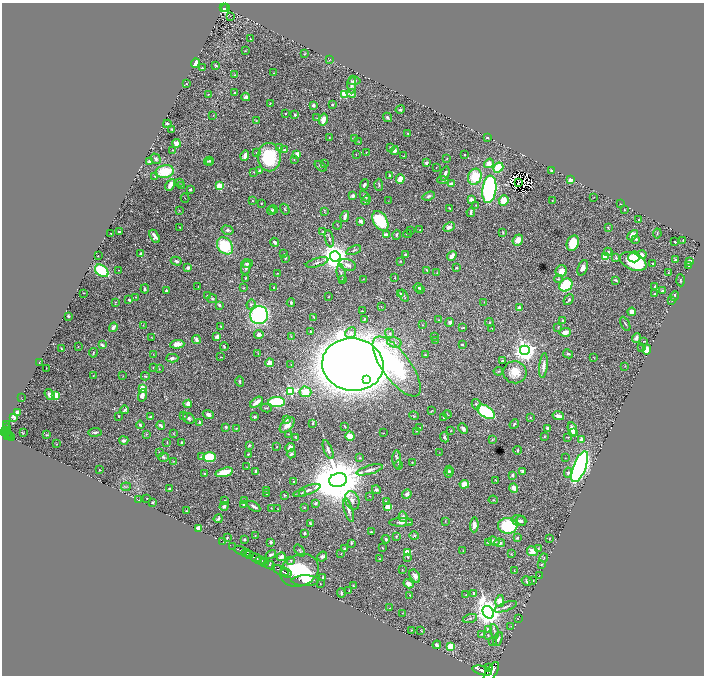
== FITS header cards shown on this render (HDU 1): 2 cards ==
NAXIS1  =                 1404
NAXIS2  =                 1347

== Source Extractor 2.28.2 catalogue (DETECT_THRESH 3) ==
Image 1404 x 1347 px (HDU 1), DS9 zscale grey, zoomed out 1/2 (1 PNG px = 2 x 2 image px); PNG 706 x 678 px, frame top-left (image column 1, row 1346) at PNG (2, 3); each listed source drawn as its Kron ellipse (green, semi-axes under 4 px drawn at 4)
Background 1.11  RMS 0.015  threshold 0.0459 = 3 sigma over >= 5 px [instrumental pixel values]
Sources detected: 573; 35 cannot appear on this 1/2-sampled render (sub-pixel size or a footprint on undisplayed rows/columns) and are neither listed nor drawn; of the other 538, the 500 brightest by FLUX_AUTO listed and drawn (38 fainter detections omitted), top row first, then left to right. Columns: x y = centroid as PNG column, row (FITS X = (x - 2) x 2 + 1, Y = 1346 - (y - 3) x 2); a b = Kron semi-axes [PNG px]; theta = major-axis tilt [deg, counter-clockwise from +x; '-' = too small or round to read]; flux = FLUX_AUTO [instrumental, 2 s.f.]
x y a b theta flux
223 8 2 2 - 140
226 8 4 3 - 310
230 16 2 1 - 4.6
251 39 2 1 - 1.9
245 51 3 2 - 1.3
304 54 2 2 - 2.3
329 60 3 2 - 1.3
195 63 4 3 - 40
216 65 3 2 - 4.2
202 68 2 2 - 3
274 73 2 2 - 1.6
235 75 4 2 - 1.8
354 81 6 4 5 9.9
186 84 3 2 - 1.7
352 85 9 4 88 11
235 93 2 2 - 3
351 93 5 4 - 14
208 94 2 1 - 1.2
345 94 3 3 - 120
246 97 4 4 - 9.9
270 103 2 2 - 1.4
332 104 3 3 - 3.9
313 105 3 3 - 13
400 109 4 3 - 5.1
285 113 2 2 - 5.6
213 115 2 2 - 1.6
295 115 3 3 - 4.1
387 117 5 3 - 5.3
317 118 3 2 - 1.4
323 120 6 3 75 26
256 121 3 2 - 1.6
167 124 4 2 - 4.8
172 129 2 2 - 2.7
408 134 2 2 - 2.7
329 137 2 2 - 2.2
487 137 3 2 - 7.3
354 139 4 3 - 3.6
358 142 3 2 - 1.5
177 143 4 4 - 25
279 148 4 3 - 3.5
391 148 3 3 - 7.2
172 150 3 2 - 1.3
284 150 2 2 - 10
395 151 4 4 - 14
257 152 3 2 - 3.7
366 152 3 2 - 1.8
297 154 3 3 - 19
356 155 2 1 - 1.4
464 155 2 2 - 2.5
245 156 5 3 - 23
404 156 3 2 - 1.5
269 157 14 11 -89 180
156 159 5 4 - 8.9
294 159 3 2 - 1.6
447 159 3 3 - 1.7
150 161 4 3 - 12
209 161 5 3 - 5
209 163 2 1 - 1.6
324 163 4 2 - 1.8
426 163 3 3 - 11
489 163 5 4 - 21
321 166 7 3 -38 4.8
436 167 2 1 - 1.2
498 168 5 4 - 91
260 171 3 3 - 12
552 171 3 2 - 4.1
165 172 9 6 10 110
254 172 3 2 - 1.7
445 173 7 4 75 11
155 176 3 3 - 2.6
390 176 4 2 - 7
475 177 8 6 69 99
400 179 5 3 - 36
443 180 6 3 -5 3.5
570 180 3 2 - 34
179 182 3 2 - 1.7
519 182 2 1 - 1.7
451 184 4 4 - 9.6
170 185 6 3 63 18
182 185 4 2 - 1.4
364 185 5 3 - 8.5
379 185 6 2 -88 3.1
219 186 3 3 - 140
190 189 3 3 - 4.1
489 189 14 7 83 890
353 196 3 3 - 10
365 196 6 3 -45 7.7
429 196 6 4 20 7.1
594 197 2 1 - 1.2
185 198 4 2 - 1.9
471 199 3 3 - 19
252 200 3 2 - 1.7
366 200 5 4 - 6
388 200 2 2 - 1
504 200 5 5 - 44
552 200 2 1 - 1.7
261 204 2 2 - 1.9
621 204 2 1 - 1
476 205 3 3 - 2.5
450 208 3 2 - 3.4
273 209 4 3 - 4.1
285 209 6 3 -58 3.8
179 210 3 2 - 1.1
624 210 2 1 - 1.3
271 211 4 4 - 6.6
324 212 3 3 - 2.3
471 212 4 2 - 6.3
345 217 5 3 - 15
639 220 3 2 - 3.9
360 221 3 2 - 12
380 221 11 7 -60 180
337 225 4 2 - 1.3
180 227 2 2 - 1.4
449 227 6 4 26 12
608 228 3 2 - 1.8
420 229 3 2 - 1.4
227 230 6 4 -16 8.4
410 231 2 2 - 2.6
119 232 2 2 - 10
323 232 3 3 - 2.6
110 233 2 1 - 1.6
503 233 3 2 - 2.9
657 233 5 2 - 2.2
407 234 4 2 - 1.9
386 235 4 3 - 17
396 235 5 3 - 4.8
632 235 6 4 46 28
155 236 7 4 -58 16
329 239 9 3 -77 5.4
636 239 3 3 - 4.8
518 240 5 5 - 31
683 240 2 1 - 1.1
275 242 5 3 - 7.9
675 242 2 2 - 3.9
573 243 8 6 67 72
225 246 9 7 -52 150
354 250 8 3 22 4.9
608 252 4 3 - 3.7
141 253 3 3 - 5.1
283 254 2 2 - 1.3
406 255 3 3 - 4.2
642 255 4 4 - 20
98 256 2 2 - 1.4
335 256 5 5 - 4900
452 256 5 3 - 20
606 257 3 3 - 110
616 257 4 3 - 5
634 257 5 5 - 24
285 258 2 2 - 3.4
675 260 3 2 - 9
176 261 5 3 - 6
400 261 3 3 - 2.7
689 261 4 3 - 6.4
317 262 11 3 16 7.3
633 262 14 8 -24 200
247 263 6 4 4 5.2
653 263 3 2 - 3.4
347 265 9 5 -16 14
688 266 3 3 - 2.8
188 267 4 3 - 9.8
246 267 7 4 74 9.1
456 268 4 3 - 3.4
583 268 8 5 69 15
119 270 3 2 - 1.4
427 270 4 2 - 4
102 271 8 5 -39 170
561 271 6 5 - 31
668 272 3 2 - 1.8
278 273 2 2 - 2.1
341 273 9 3 -81 6.1
437 273 4 2 - 2.2
245 278 2 2 - 1.6
395 278 3 2 - 1.8
342 279 3 2 - 1.9
363 279 3 2 - 1.7
558 279 4 4 - 3.4
615 280 4 2 - 4.6
681 280 6 3 -87 3.5
566 285 7 6 - 130
198 287 3 2 - 1.6
274 287 2 1 - 1.8
418 287 4 3 - 4.4
655 287 3 2 - 4.7
244 288 2 2 - 1.8
145 289 4 3 - 6.4
420 289 3 2 - 4.5
166 291 2 2 - 6.6
662 291 3 2 - 3.8
83 293 2 1 - 1.2
401 294 3 2 - 5.2
655 294 3 2 - 3.8
207 295 2 2 - 2.8
404 296 6 2 -56 4.1
674 296 5 2 - 3.6
135 297 2 2 - 1.2
328 297 2 1 - 1.5
212 299 5 4 - 5
129 300 2 2 - 5.7
569 300 6 3 49 5.5
671 301 3 1 - 1.2
115 302 3 3 - 2.2
484 302 3 2 - 1.1
291 303 4 3 - 4.5
251 304 5 4 - 5.6
219 305 2 2 - 11
381 306 3 2 - 1.4
519 308 3 2 - 23
362 311 3 2 - 1.9
632 312 4 4 - 22
259 315 9 9 - 500
68 316 2 2 - 13
314 317 4 2 - 2.4
364 319 3 3 - 3
439 320 2 2 - 1.3
562 320 2 2 - 8.4
450 322 4 3 - 8.7
489 322 4 3 - 3
625 324 7 3 -62 5.2
143 325 3 2 - 1.3
422 325 2 1 - 1.6
221 326 3 2 - 1.9
113 327 5 3 - 16
558 327 3 3 - 2.3
462 328 3 1 - 2.9
492 328 3 2 - 1.4
310 331 2 2 - 8
565 332 6 4 3 19
351 333 6 5 - 9.3
389 333 4 4 - 5.1
259 334 5 4 - 17
291 336 3 2 - 2
152 337 3 2 - 1.2
217 337 3 3 - 16
435 337 2 2 - 1.8
636 338 5 4 - 9.4
196 340 4 3 - 12
436 340 2 2 - 1.4
644 341 3 2 - 2
394 342 7 5 -15 12
177 344 7 4 5 34
462 344 2 2 - 8.6
102 345 4 2 - 9.8
78 347 2 1 - 1.4
224 347 4 3 - 4.1
642 348 2 2 - 1.1
62 349 3 2 - 2.7
525 350 5 4 - 2400
647 350 5 4 - 26
93 353 4 3 - 3.4
258 353 3 2 - 1.2
568 354 5 4 - 6.4
153 355 3 2 - 2.2
425 355 2 2 - 2.6
221 357 4 2 - 1.5
172 358 6 3 2 8.9
594 358 2 1 - 1.2
502 360 3 2 - 2.7
39 363 4 2 - 1.4
270 363 4 4 - 19
353 364 31 26 -8 10000
291 365 2 1 - 1.1
543 365 12 3 83 18
625 366 3 2 - 1.3
397 367 36 14 -54 480
46 368 2 1 - 1.1
153 368 3 3 - 2
159 369 3 2 - 1.5
498 371 5 3 - 3
515 372 11 11 - 46
93 376 2 1 - 1.4
123 376 3 2 - 1.3
145 376 4 3 - 5.2
367 379 3 3 - 630
240 382 5 3 - 5
143 388 4 3 - 59
290 391 4 3 - 280
305 392 6 5 - 62
49 394 6 4 -55 15
56 395 3 3 - 110
142 395 6 4 74 18
22 398 3 1 - 1.4
256 402 7 3 36 30
277 402 8 5 1 220
188 404 4 4 - 20
476 404 5 4 - 6.2
266 408 5 2 - 3.1
125 410 4 2 - 6.8
431 411 3 2 - 2.3
17 412 3 2 - 21
486 412 10 5 -33 290
208 414 5 4 - 13
447 414 4 2 - 1.9
119 416 3 2 - 3.3
183 416 3 2 - 2
414 416 4 2 - 1.8
558 416 6 3 -13 16
14 417 4 3 - 8
151 417 3 2 - 4.6
255 417 4 3 - 4.4
444 417 4 2 - 3.9
530 417 3 2 - 2.5
189 418 6 5 - 7.6
286 419 4 3 - 4.7
199 422 3 3 - 4.3
312 423 3 2 - 4.1
514 424 5 3 - 4.5
7 425 4 2 - 140
140 425 4 2 - 3.3
161 425 4 2 - 8.5
287 425 9 5 48 22
345 426 3 1 - 2.4
226 427 4 3 - 4.3
6 428 3 2 - 200
236 428 2 2 - 2.8
419 428 3 2 - 2
463 428 6 3 -52 8.7
547 428 3 3 - 6.4
572 429 7 4 -73 33
6 430 3 2 - 150
451 430 3 2 - 1.6
416 431 2 1 - 1.5
3 432 4 2 - 590
95 432 6 3 7 9.1
23 433 2 2 - 1.6
174 433 3 2 - 1.6
383 433 3 1 - 1.2
573 433 4 3 - 6.2
8 434 2 1 - 110
146 434 3 3 - 2.2
288 434 4 2 - 2.1
47 435 2 2 - 2.5
8 436 2 1 - 200
350 436 4 4 - 41
544 436 3 3 - 1.9
10 437 2 2 - 230
12 437 2 1 - 140
296 437 4 2 - 2.6
444 437 5 3 - 7.5
568 437 4 2 - 1.9
492 439 4 3 - 2.4
581 439 4 3 - 10
124 440 4 3 - 11
167 442 3 2 - 2.6
181 442 2 2 - 4.1
57 444 2 2 - 1.5
249 445 4 3 - 3
277 447 2 2 - 1.4
290 447 5 4 - 9.6
328 450 10 3 -68 8
517 450 4 3 - 4.8
159 452 3 2 - 1.9
439 452 3 2 - 1.1
248 454 2 2 - 2.1
291 454 4 3 - 7.1
164 457 5 4 - 6.8
201 457 4 3 - 2.9
209 457 6 5 - 140
360 458 3 3 - 2.2
565 458 2 1 - 1.1
397 459 9 3 -87 9.9
174 462 3 3 - 2
412 462 3 3 - 1.9
398 465 4 2 - 3.3
247 467 3 2 - 1.3
580 467 16 6 68 1600
99 469 2 1 - 1.6
370 470 14 3 16 13
256 471 3 2 - 11
451 471 3 3 - 3.2
522 471 3 2 - 6.3
224 472 9 4 15 68
449 472 6 3 85 7
204 473 2 2 - 2.2
568 473 5 4 - 7.2
512 475 3 3 - 7.7
338 480 9 7 11 26000
496 480 2 1 - 1.2
293 482 2 2 - 3.4
464 484 5 4 - 36
126 487 5 3 - 3.3
514 488 5 3 - 22
169 489 3 2 - 3.3
267 490 4 2 - 1.7
307 490 14 3 20 13
376 490 4 4 - 7.3
267 494 2 2 - 3.5
302 494 4 2 - 3.1
407 494 5 4 - 12
285 495 4 3 - 2.4
370 496 3 2 - 1.3
147 498 2 2 - 1.6
138 500 3 1 - 1.1
244 500 3 2 - 2.3
493 500 5 2 - 1.6
224 501 4 4 - 3.4
352 501 9 7 -69 14
386 502 4 2 - 6.6
153 503 2 2 - 2.7
316 503 3 3 - 7.5
244 504 4 3 - 7.8
224 506 4 3 - 9.4
254 506 7 3 -32 11
304 507 2 2 - 1.9
388 507 3 3 - 91
271 508 3 2 - 1.3
278 509 2 2 - 1.8
348 510 12 4 -72 13
186 511 2 2 - 2.1
403 517 5 4 - 14
218 519 4 3 - 6.3
445 521 3 2 - 1.2
519 521 7 5 -16 10
521 521 5 4 - 5.9
401 522 11 4 1 12
409 522 3 2 - 2.2
310 523 3 2 - 3.6
474 525 7 4 88 18
508 526 10 8 -4 210
198 528 4 3 - 18
371 532 3 3 - 4.2
305 533 3 3 - 4.5
255 536 3 2 - 1.2
396 536 3 3 - 3.3
414 536 4 4 - 3.7
227 538 3 2 - 2.7
517 538 3 3 - 3.1
244 539 2 2 - 6.5
386 539 4 3 - 4.5
549 539 2 2 - 1.4
494 541 6 4 -21 14
222 542 3 1 - 41
271 542 3 3 - 7.8
488 542 4 3 - 3.8
351 543 3 2 - 4
500 543 5 4 - 8.5
233 547 2 1 - 83
382 548 3 3 - 2.3
538 548 4 3 - 2.9
345 549 4 3 - 4.7
240 550 6 2 -26 430
300 551 7 4 -52 4.3
463 551 3 3 - 2
532 551 5 5 - 29
407 552 3 3 - 100
246 553 4 2 - 1600
341 553 4 2 - 1.6
271 554 5 3 - 6.2
511 554 2 2 - 1.8
250 555 3 2 - 470
322 556 5 4 - 8.3
281 557 4 3 - 11
408 557 4 3 - 4.9
256 558 5 2 - 2400
544 558 4 2 - 2.4
380 559 3 3 - 2
291 560 4 3 - 3
261 561 6 2 -11 770
265 563 3 1 - 400
541 564 4 3 - 3
269 565 6 2 -23 1000
281 570 8 2 -24 1800
299 570 20 15 24 370
402 570 3 2 - 1.2
514 571 3 3 - 2.2
286 573 5 2 - 1800
415 576 7 4 -59 13
539 576 2 1 - 1.1
323 577 4 2 - 6
533 580 3 2 - 2.5
305 581 14 5 0 210
527 581 6 4 -31 6.7
320 583 2 1 - 1.2
408 584 5 4 - 16
353 586 3 3 - 2.7
349 591 2 1 - 2
341 593 5 2 - 5.7
474 593 2 2 - 26
410 595 2 2 - 1.8
466 595 2 2 - 3.2
500 601 6 4 79 36
506 607 12 3 20 8.3
389 608 2 2 - 1.1
488 612 7 5 -61 4300
402 613 2 2 - 1.1
470 618 7 4 15 5.4
518 619 2 1 - 1.5
511 626 2 2 - 1.1
488 629 4 3 - 11
411 630 2 1 - 1.2
421 630 4 1 - 1.4
494 631 7 3 -78 5.7
482 634 3 3 - 2.4
488 635 3 3 - 3.7
498 639 7 4 65 10
493 642 2 2 - 1.4
437 645 4 3 - 6.7
451 647 3 3 - 140
488 668 3 1 - 570
482 671 10 4 -14 4700
491 672 11 5 55 8000
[38 fainter detections neither listed nor drawn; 35 sub-pixel or undisplayed-footprint detections neither listed nor drawn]